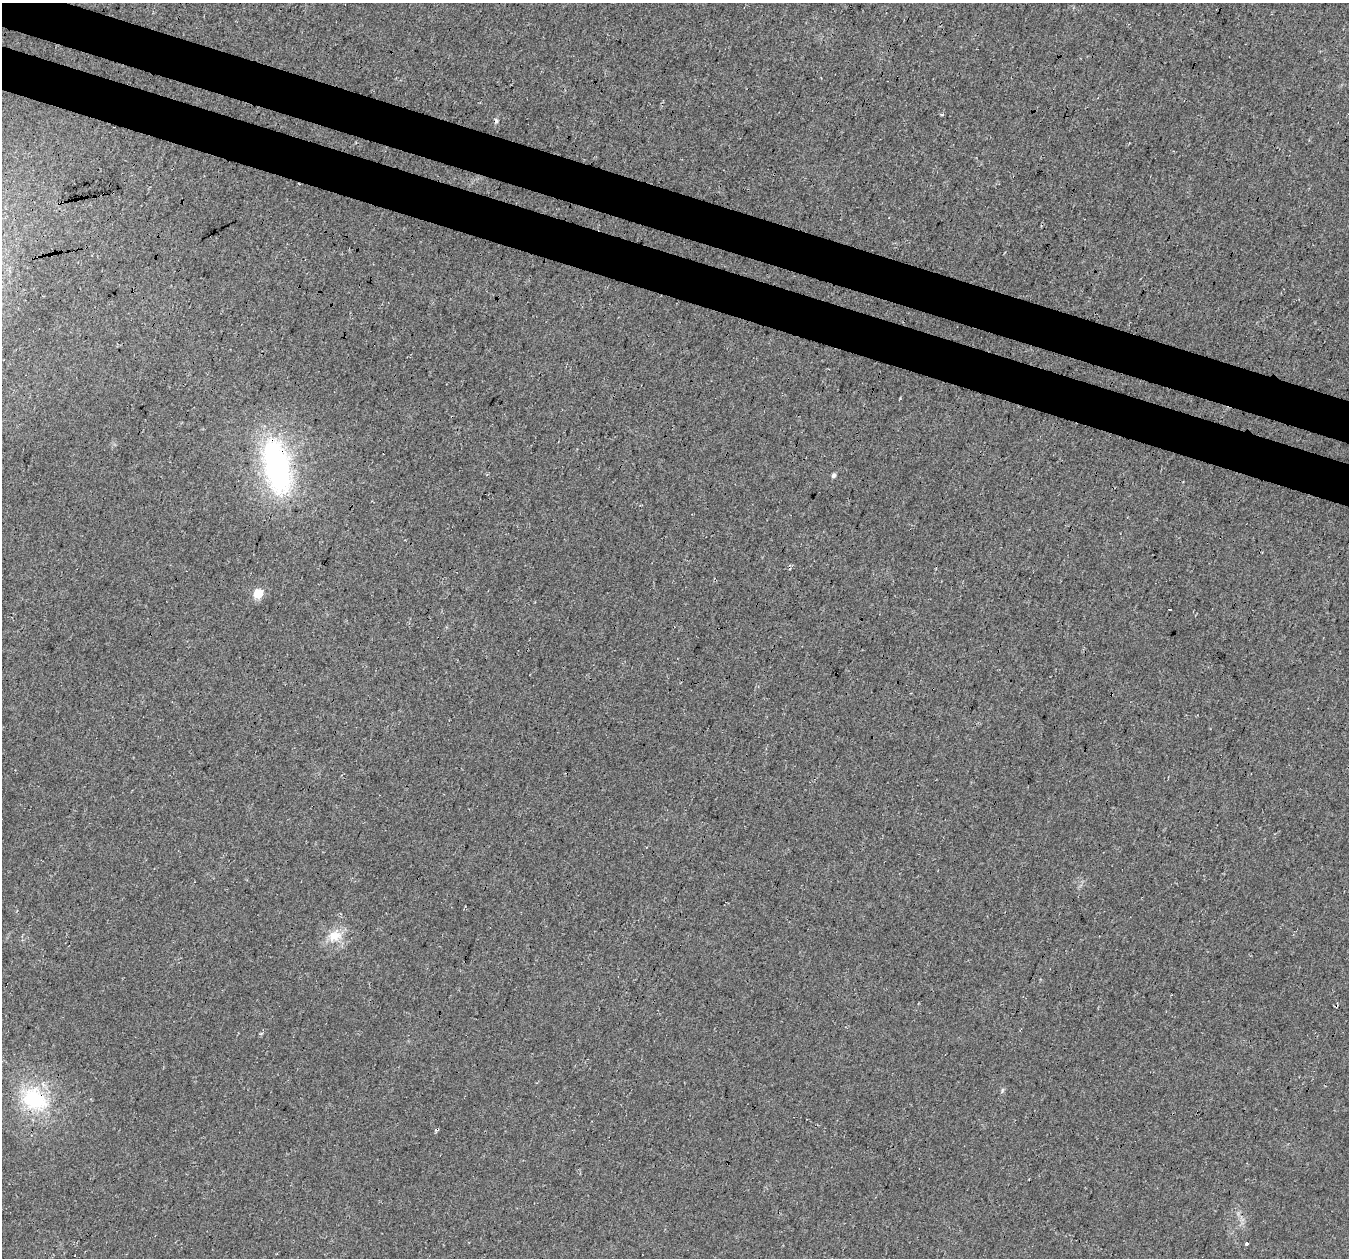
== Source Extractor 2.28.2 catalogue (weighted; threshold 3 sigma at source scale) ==
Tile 11 of 4 x 4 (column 3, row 3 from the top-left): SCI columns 2726-4072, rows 1589-2844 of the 5441 x 5625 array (HDU 1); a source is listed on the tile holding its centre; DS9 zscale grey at full resolution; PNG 1351 x 1260 px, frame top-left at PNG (2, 3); no overlay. Shown black and unused: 7% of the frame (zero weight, under 3 of 4 exposures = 5% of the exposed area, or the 3 px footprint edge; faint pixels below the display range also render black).
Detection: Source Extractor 2.28.2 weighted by HDU 2 'WHT'; one run over the whole footprint, this tile lists its part. Background 0.0374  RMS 0.0076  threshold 0.0344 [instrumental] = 3 sigma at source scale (4.5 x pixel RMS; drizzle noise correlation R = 1.50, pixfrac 1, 0.0396/0.0396 arcsec/px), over >= 5 px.
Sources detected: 9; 1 cosmic-ray / hot-pixel residue — not listed; the other 8 listed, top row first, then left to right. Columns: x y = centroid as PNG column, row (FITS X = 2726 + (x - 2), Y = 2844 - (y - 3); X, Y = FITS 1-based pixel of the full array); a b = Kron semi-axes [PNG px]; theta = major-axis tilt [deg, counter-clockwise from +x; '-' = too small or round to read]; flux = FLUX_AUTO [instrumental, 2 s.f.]
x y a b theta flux
277 467 66 29 -78 160
833 475 5 4 - 2
258 593 6 5 - 31
1170 610 3 2 - 1.3
335 936 22 16 26 14
1002 1090 9 3 69 1
34 1099 40 30 -35 58
1246 1243 3 3 - 2.7
Overlapping masked pixels (flux is a lower limit): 2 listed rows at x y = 277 467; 34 1099